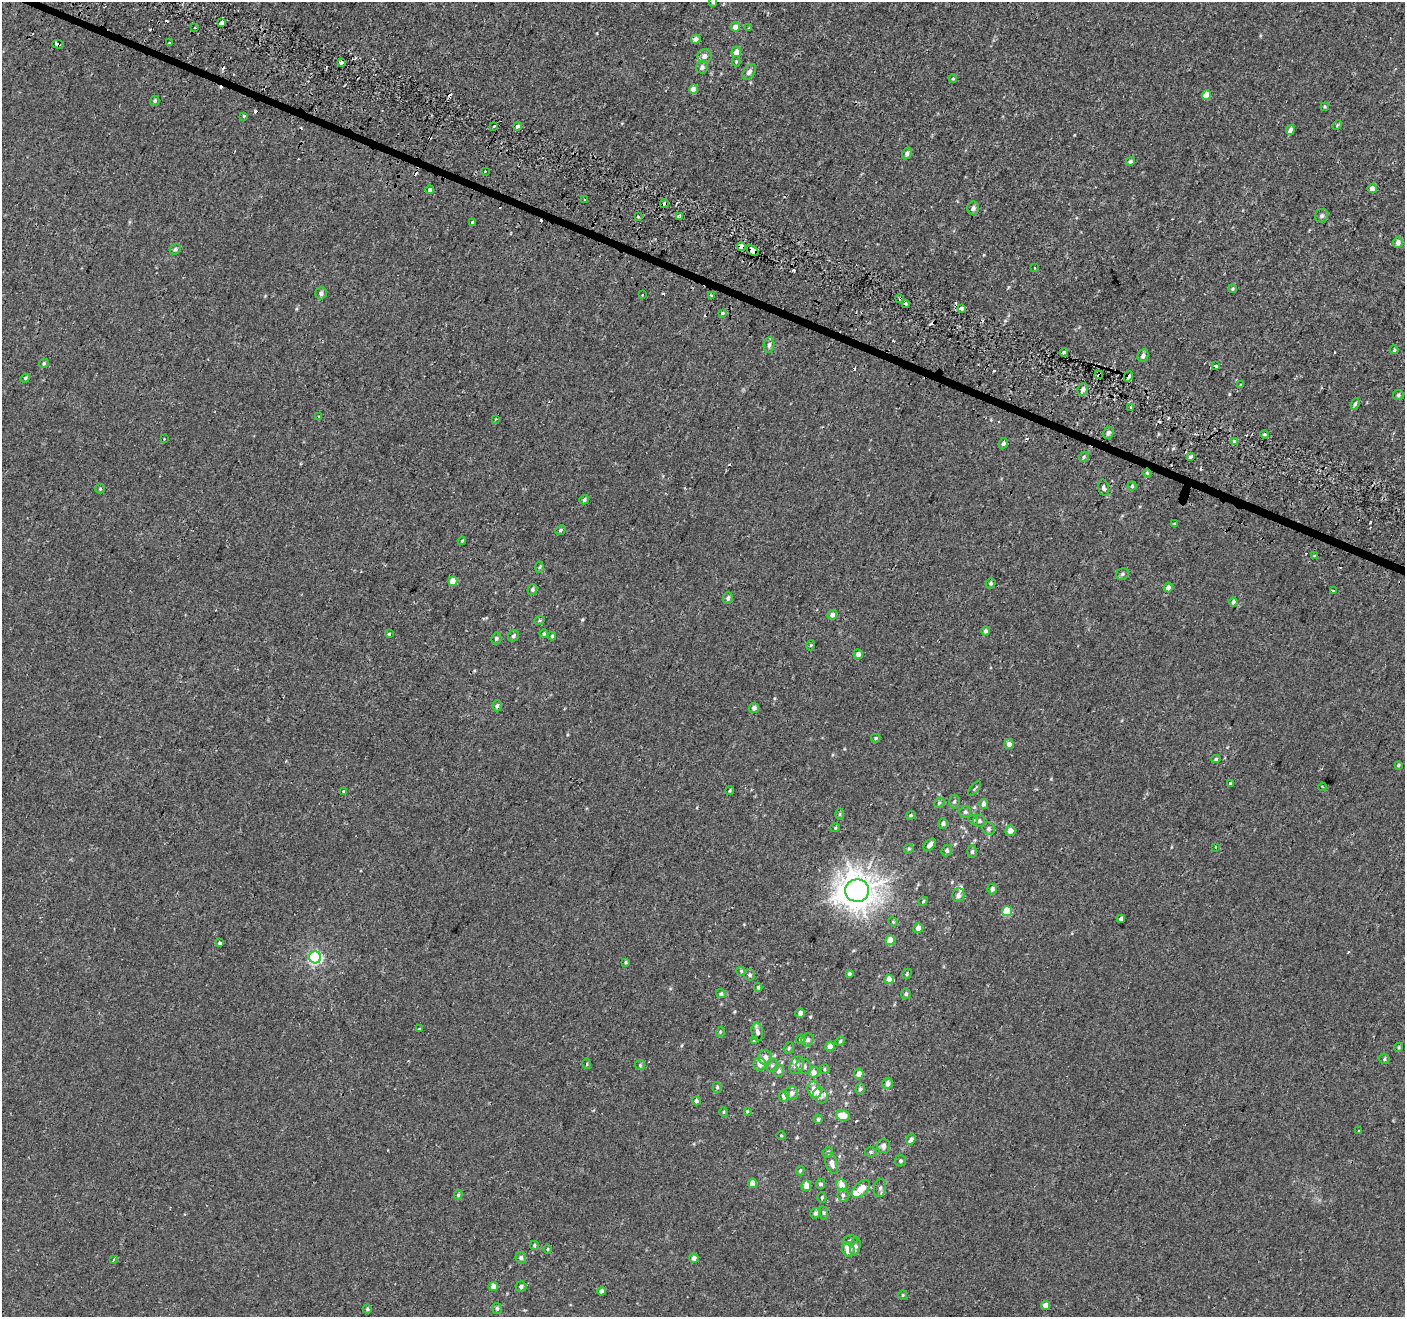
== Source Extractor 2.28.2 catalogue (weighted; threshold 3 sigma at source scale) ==
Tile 11 of 4 x 4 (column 3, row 3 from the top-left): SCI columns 2863-4265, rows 1574-2888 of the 5715 x 5844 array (HDU 1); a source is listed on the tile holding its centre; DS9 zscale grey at full resolution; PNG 1407 x 1319 px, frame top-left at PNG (2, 2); each listed source drawn as its Kron ellipse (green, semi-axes under 4 px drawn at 4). Shown black and unused: <1% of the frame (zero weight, under 2 of 3 exposures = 3% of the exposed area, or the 3 px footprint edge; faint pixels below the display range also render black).
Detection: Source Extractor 2.28.2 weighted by HDU 2 'WHT'; one run over the whole footprint, this tile lists its part. Background 5.43e-04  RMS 0.0031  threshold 0.0141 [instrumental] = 3 sigma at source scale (4.5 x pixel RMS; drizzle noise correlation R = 1.50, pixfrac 1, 0.0396/0.0396 arcsec/px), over >= 5 px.
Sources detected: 245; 21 cosmic-ray / hot-pixel residue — neither listed nor drawn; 6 inside a brighter listed object's ellipse — not listed separately; the other 218 listed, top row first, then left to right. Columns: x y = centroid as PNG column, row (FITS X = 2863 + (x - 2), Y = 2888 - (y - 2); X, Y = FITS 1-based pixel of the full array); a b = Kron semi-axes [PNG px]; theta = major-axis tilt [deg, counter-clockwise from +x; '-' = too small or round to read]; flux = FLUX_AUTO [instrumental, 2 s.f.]
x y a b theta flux
713 2 4 4 - 0.4
222 23 4 3 - 11
735 27 5 4 - 2
195 28 2 2 - 0.28
749 28 3 3 - 0.32
696 39 5 4 - 1.5
170 43 3 3 - 1.7
58 44 5 3 - 2.2
736 52 5 5 - 2
704 56 7 6 - 1.7
736 61 5 4 - 0.34
341 62 3 3 - 1.7
702 67 6 6 - 1.1
749 72 9 5 54 1.2
953 78 4 4 - 0.32
693 89 4 4 - 2.5
1206 95 5 4 - 4.4
155 101 5 5 - 0.46
1325 107 4 3 - 0.27
244 116 3 3 - 1.2
1337 125 5 4 - 0.4
494 126 3 3 - 1.4
518 126 4 4 - 4.8
1290 130 5 4 - 1.6
907 153 6 4 59 0.96
1130 162 5 4 - 0.53
485 172 3 3 - 0.68
1372 188 5 4 - 2.1
430 190 4 3 - 1.7
585 200 3 3 - 0.68
664 204 4 3 - 4.2
973 208 6 6 - 1.1
680 216 3 3 - 1.2
1322 216 7 6 - 0.77
638 217 3 3 - 0.95
472 222 3 3 - 0.71
1398 242 5 4 - 1.5
741 247 4 4 - 42
175 249 6 5 - 0.54
753 251 7 4 -33 14
1035 268 3 2 - 0.39
1233 289 4 3 - 0.32
321 293 6 5 - 0.83
643 295 3 2 - 0.32
711 296 3 3 - 1
900 298 3 3 - 0.68
906 303 4 3 - 0.85
961 308 4 3 - 2.4
722 313 3 3 - 1.1
769 345 8 5 82 0.82
1394 350 4 3 - 0.4
1064 352 4 3 - 0.99
1143 356 6 5 - 1
44 363 5 4 - 0.37
1216 366 3 2 - 0.6
1099 375 4 3 - 1.8
1128 376 5 3 - 8.3
25 378 5 4 - 0.38
1241 385 4 2 - 0.25
1083 389 6 5 - 1.3
1398 395 5 5 - 0.44
1355 404 6 4 69 0.56
1131 408 4 3 - 1.9
319 417 3 3 - 0.96
495 419 4 3 - 0.41
1108 433 6 5 - 1
1264 434 4 3 - 2.9
164 439 2 2 - 0.19
1234 442 4 3 - 9
1003 443 5 4 - 0.79
1084 457 5 4 - 0.48
1190 457 3 3 - 1.8
1147 473 4 4 - 0.42
1132 486 4 4 - 0.48
1104 488 8 5 -77 0.69
100 489 5 4 - 0.37
584 500 5 4 - 0.62
1174 524 4 3 - 0.31
560 530 5 4 - 0.42
462 541 4 3 - 0.29
1314 556 3 2 - 0.4
540 567 5 3 - 0.37
1122 574 6 5 - 0.68
453 581 4 4 - 4.2
991 583 5 4 - 0.56
1168 588 4 4 - 1.7
532 589 5 4 - 0.68
1333 591 3 3 - 1.4
728 598 6 5 - 0.76
1233 602 4 4 - 0.97
832 615 5 5 - 1.2
539 621 5 3 - 0.31
985 631 5 4 - 0.83
389 634 3 3 - 0.7
544 634 4 4 - 0.56
513 636 6 5 - 0.71
552 636 4 4 - 0.52
496 638 6 5 - 0.57
811 645 5 3 - 0.3
858 654 5 4 - 1.1
497 706 5 5 - 0.67
754 708 5 5 - 1.1
876 738 4 4 - 0.37
1009 744 5 4 - 1.7
1216 759 4 4 - 0.4
1398 765 4 4 - 0.44
1230 783 3 3 - 1.1
1322 787 4 2 - 0.25
974 789 9 3 51 0.38
344 791 3 3 - 1.1
730 791 4 3 - 0.4
954 801 7 5 85 0.59
939 803 6 4 45 0.46
984 804 5 4 - 1.5
965 812 6 5 - 0.63
840 814 6 4 88 0.4
911 815 4 4 - 0.36
973 820 5 4 - 0.42
979 821 6 6 - 0.99
943 823 5 5 - 0.71
835 828 4 4 - 0.36
989 829 6 6 - 0.67
1010 831 5 5 - 1.8
930 845 7 4 46 1.1
1216 847 3 3 - 0.71
909 849 5 4 - 0.36
947 850 6 5 - 0.76
972 852 6 5 - 0.56
992 889 5 5 - 0.74
857 891 12 11 - 430
958 895 7 6 - 1.2
923 901 5 4 - 0.37
1007 911 5 5 - 10
1121 919 4 3 - 0.99
893 922 5 4 - 0.35
918 928 5 4 - 2.2
890 940 5 4 - 4.7
220 943 3 3 - 1.1
315 957 6 6 - 52
626 962 4 3 - 0.37
741 971 4 4 - 0.38
849 974 4 3 - 0.54
907 974 5 4 - 0.39
750 975 5 5 - 0.64
889 979 4 4 - 3.5
758 987 4 3 - 0.48
721 994 5 4 - 0.56
906 994 5 5 - 0.66
800 1013 5 4 - 1.1
419 1028 3 2 - 0.37
720 1032 5 3 - 0.3
757 1032 9 5 -80 1.1
801 1039 5 4 - 0.46
807 1040 7 6 - 1.2
754 1041 4 3 - 0.37
840 1041 5 4 - 0.36
830 1046 5 4 - 2.3
1399 1047 5 3 - 0.34
789 1048 6 5 - 0.45
765 1057 7 6 - 1.6
1384 1059 5 5 - 0.51
587 1064 5 3 - 0.27
760 1064 6 6 - 2.2
640 1065 5 5 - 0.4
772 1065 6 5 - 0.61
797 1065 9 7 66 1.2
804 1066 8 7 - 1.1
824 1069 5 4 - 0.42
779 1071 6 5 - 0.86
813 1072 5 5 - 1.7
859 1074 5 5 - 1.8
887 1083 6 5 - 1.4
717 1087 5 4 - 0.42
860 1089 6 4 73 0.67
814 1090 8 6 -67 3.9
792 1093 7 6 - 1.3
784 1096 6 5 - 1.5
821 1096 8 7 - 1.4
696 1101 4 4 - 0.7
747 1111 4 3 - 0.3
723 1112 5 3 - 0.3
843 1116 7 5 -12 4.1
818 1119 4 4 - 0.5
1359 1131 3 3 - 0.92
781 1136 5 3 - 0.27
911 1139 6 4 52 1
883 1146 7 6 - 1.2
828 1152 6 5 - 0.56
871 1152 6 5 - 0.53
900 1161 5 5 - 0.53
832 1163 11 6 -71 1.5
800 1171 5 3 - 0.37
753 1183 4 4 - 2.9
820 1184 5 4 - 0.66
842 1185 6 5 - 2.3
806 1186 5 4 - 2.8
880 1188 9 6 80 0.94
861 1189 11 6 44 3.8
458 1195 5 4 - 0.47
843 1195 6 5 - 0.69
822 1197 5 4 - 0.43
815 1213 5 5 - 0.64
823 1213 7 3 -82 0.4
850 1240 8 4 13 0.5
534 1245 4 3 - 0.37
855 1247 9 5 79 1.1
548 1249 5 3 - 0.26
848 1249 7 6 - 3
521 1258 6 5 - 0.77
694 1258 4 4 - 1.5
113 1260 4 3 - 4.6
521 1286 5 5 - 0.69
493 1287 5 4 - 1.8
602 1291 4 4 - 1.1
903 1295 5 4 - 0.33
1045 1306 4 4 - 1.8
497 1308 5 5 - 0.63
367 1309 4 4 - 0.46
Overlapping masked pixels (flux is a lower limit): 7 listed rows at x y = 58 44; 664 204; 741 247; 753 251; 900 298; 1099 375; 1128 376
Isophote crosses this tile's border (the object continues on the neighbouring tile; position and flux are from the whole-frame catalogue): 1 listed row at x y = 713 2